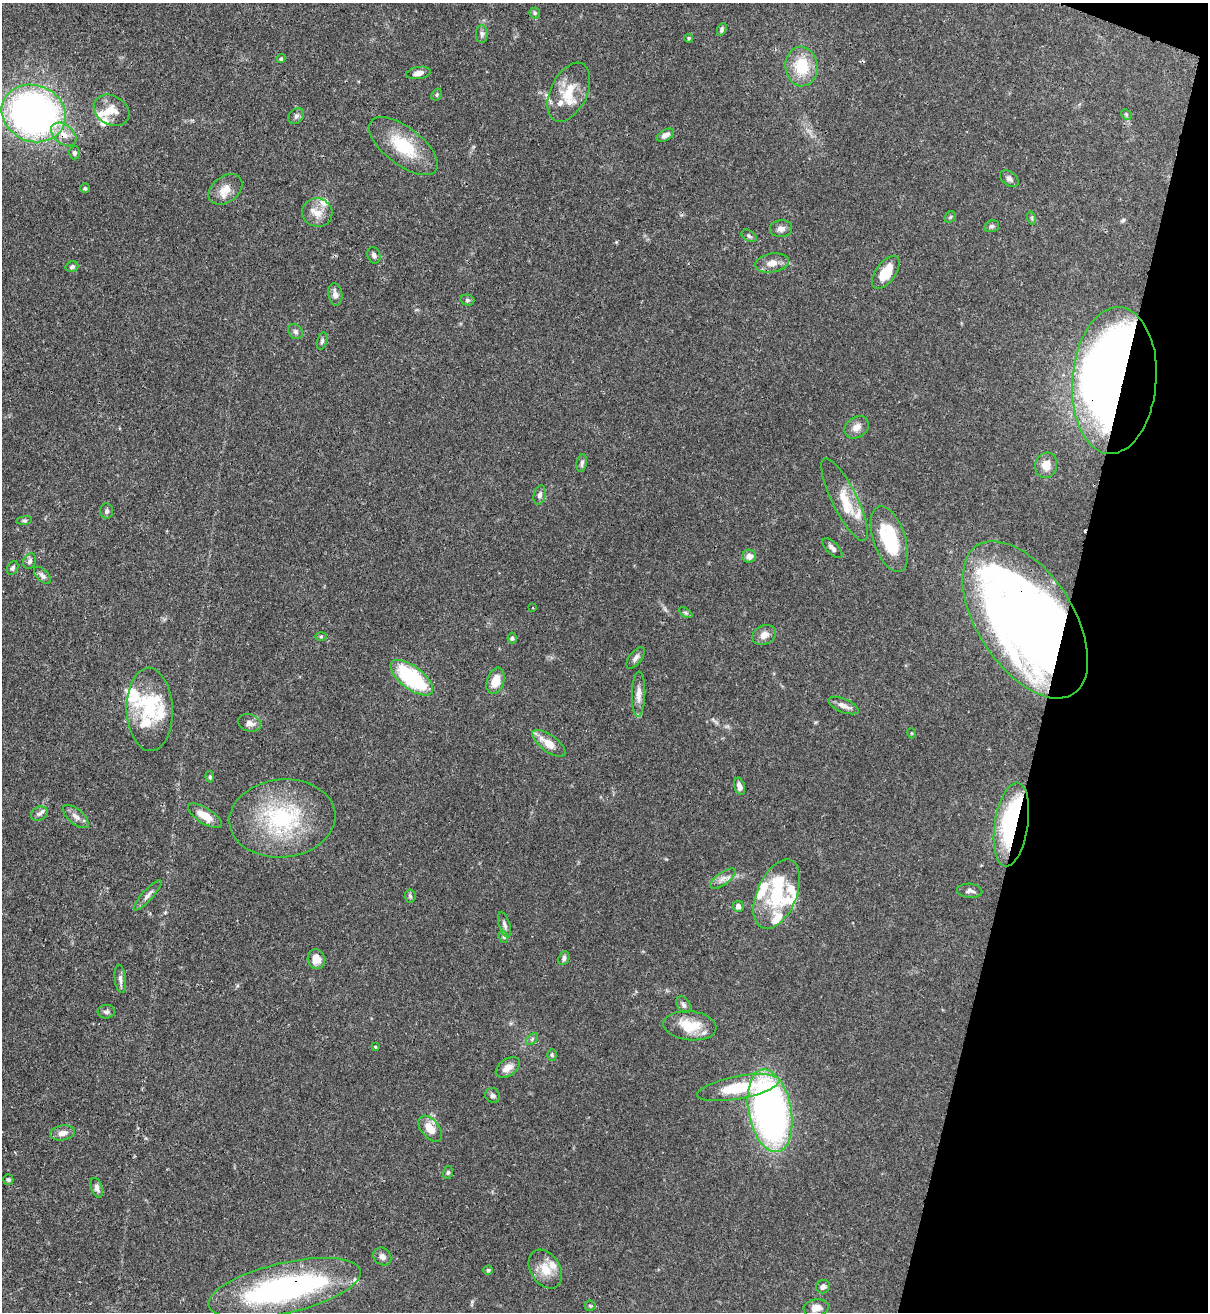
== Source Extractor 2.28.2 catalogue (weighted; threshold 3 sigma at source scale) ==
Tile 8 of 4 x 4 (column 4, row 2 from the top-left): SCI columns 3834-5039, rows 2656-3965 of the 5389 x 5307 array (HDU 1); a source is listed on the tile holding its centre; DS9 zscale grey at full resolution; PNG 1210 x 1314 px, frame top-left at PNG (2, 3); each listed source drawn as its Kron ellipse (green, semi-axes under 4 px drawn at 4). Shown black and unused: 13% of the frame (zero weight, under 3 of 4 exposures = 7% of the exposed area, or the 3 px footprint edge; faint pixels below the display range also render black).
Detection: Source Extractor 2.28.2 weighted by HDU 2 'WHT'; one run over the whole footprint, this tile lists its part. Background 0.1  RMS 0.0041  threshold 0.0186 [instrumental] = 3 sigma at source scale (4.5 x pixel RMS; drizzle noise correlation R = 1.50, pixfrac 1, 0.05/0.05 arcsec/px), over >= 5 px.
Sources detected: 133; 3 inside a brighter object's white glare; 2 cosmic-ray / hot-pixel residue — neither listed nor drawn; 25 inside a brighter listed object's ellipse — not listed separately; the other 103 listed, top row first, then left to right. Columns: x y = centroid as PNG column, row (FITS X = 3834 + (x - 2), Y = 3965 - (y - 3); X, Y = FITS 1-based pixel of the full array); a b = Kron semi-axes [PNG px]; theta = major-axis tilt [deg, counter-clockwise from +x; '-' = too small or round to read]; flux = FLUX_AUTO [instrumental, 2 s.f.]
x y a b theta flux
535 13 5 5 - 0.64
722 29 7 4 65 0.83
482 34 9 6 -90 1.2
689 38 4 4 - 0.53
281 59 4 4 - 0.69
801 66 20 16 -83 14
418 73 12 6 9 2.4
569 92 31 18 64 11
437 95 6 4 58 0.6
112 110 19 14 -30 5.8
34 113 33 28 -23 200
1126 114 6 4 -46 0.61
296 116 9 6 46 1.3
64 134 14 9 -40 4.5
665 135 9 5 28 1.9
403 146 41 18 -38 18
75 153 6 5 - 0.91
1009 179 10 6 -37 1.3
85 188 5 5 - 0.62
225 189 19 13 37 5
317 212 15 14 - 4.9
950 217 6 5 - 0.59
1032 218 7 4 -72 0.68
992 226 7 5 15 0.88
781 229 11 8 6 2.1
749 236 8 5 -31 0.88
374 255 8 6 -69 1.4
772 263 17 9 8 3.9
72 267 6 5 - 0.95
886 272 19 10 54 8.8
335 294 11 7 -81 2.5
467 300 7 5 -14 0.8
295 332 8 6 -46 1.2
322 341 9 5 75 0.9
1114 381 73 42 85 390
857 427 13 10 36 3
582 463 9 5 80 1.2
1046 465 13 11 72 4.5
540 495 10 6 77 1.5
845 500 46 12 -64 11
107 511 7 6 - 0.98
24 520 8 4 8 0.71
889 539 34 16 -72 24
832 548 13 6 -45 1.6
749 556 7 6 - 2.6
30 561 8 6 66 1.2
13 568 7 5 59 0.81
42 575 11 5 -45 1.4
533 608 3 2 - 0.41
686 613 7 4 -31 0.69
1025 620 88 48 -57 400
764 635 12 9 24 3.1
321 636 6 4 0 0.53
512 638 6 4 -82 0.69
636 658 12 6 52 1.6
412 678 25 11 -37 40
495 681 13 8 72 5.9
639 694 22 6 89 3.2
843 705 16 6 -23 2.5
150 709 42 23 -88 21
250 723 12 8 -16 2.6
911 733 5 3 - 0.33
549 743 19 8 -36 5.9
210 777 6 4 -82 0.68
739 786 9 5 -75 2.1
39 814 9 7 27 1.4
76 816 15 7 -40 2.5
205 816 19 8 -32 5.8
282 818 53 39 6 45
1011 825 42 16 81 53
723 879 15 6 35 2.4
970 891 12 7 -4 1.7
777 894 37 20 67 23
148 895 20 5 48 2.1
410 896 6 5 - 0.76
738 906 5 5 - 1.9
504 925 13 5 -73 1.5
504 937 6 4 -70 0.57
564 958 7 5 66 1.2
316 959 10 8 -76 4.3
120 979 14 5 -83 1.5
684 1005 9 6 -57 1.1
106 1012 8 6 8 1.3
690 1026 26 14 -6 11
532 1039 7 4 46 0.76
375 1047 4 3 - 0.43
552 1055 6 4 -88 0.61
508 1067 13 8 34 3.5
738 1088 42 11 10 21
493 1095 8 7 - 1.1
770 1111 42 21 -79 170
430 1129 15 9 -51 5.8
62 1133 12 7 10 3
448 1172 6 5 - 0.77
8 1179 5 5 - 0.72
97 1188 10 5 -72 1.5
382 1256 10 8 -42 2
545 1269 21 14 -57 7
488 1270 5 5 - 0.62
823 1287 7 6 - 1.8
285 1288 78 25 13 100
590 1306 5 5 - 0.64
816 1308 13 8 9 3.4
Overlapping masked pixels (flux is a lower limit): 5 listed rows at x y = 64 134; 1114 381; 1025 620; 1011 825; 285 1288
Isophote crosses this tile's border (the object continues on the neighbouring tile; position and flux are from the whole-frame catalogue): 1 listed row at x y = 285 1288